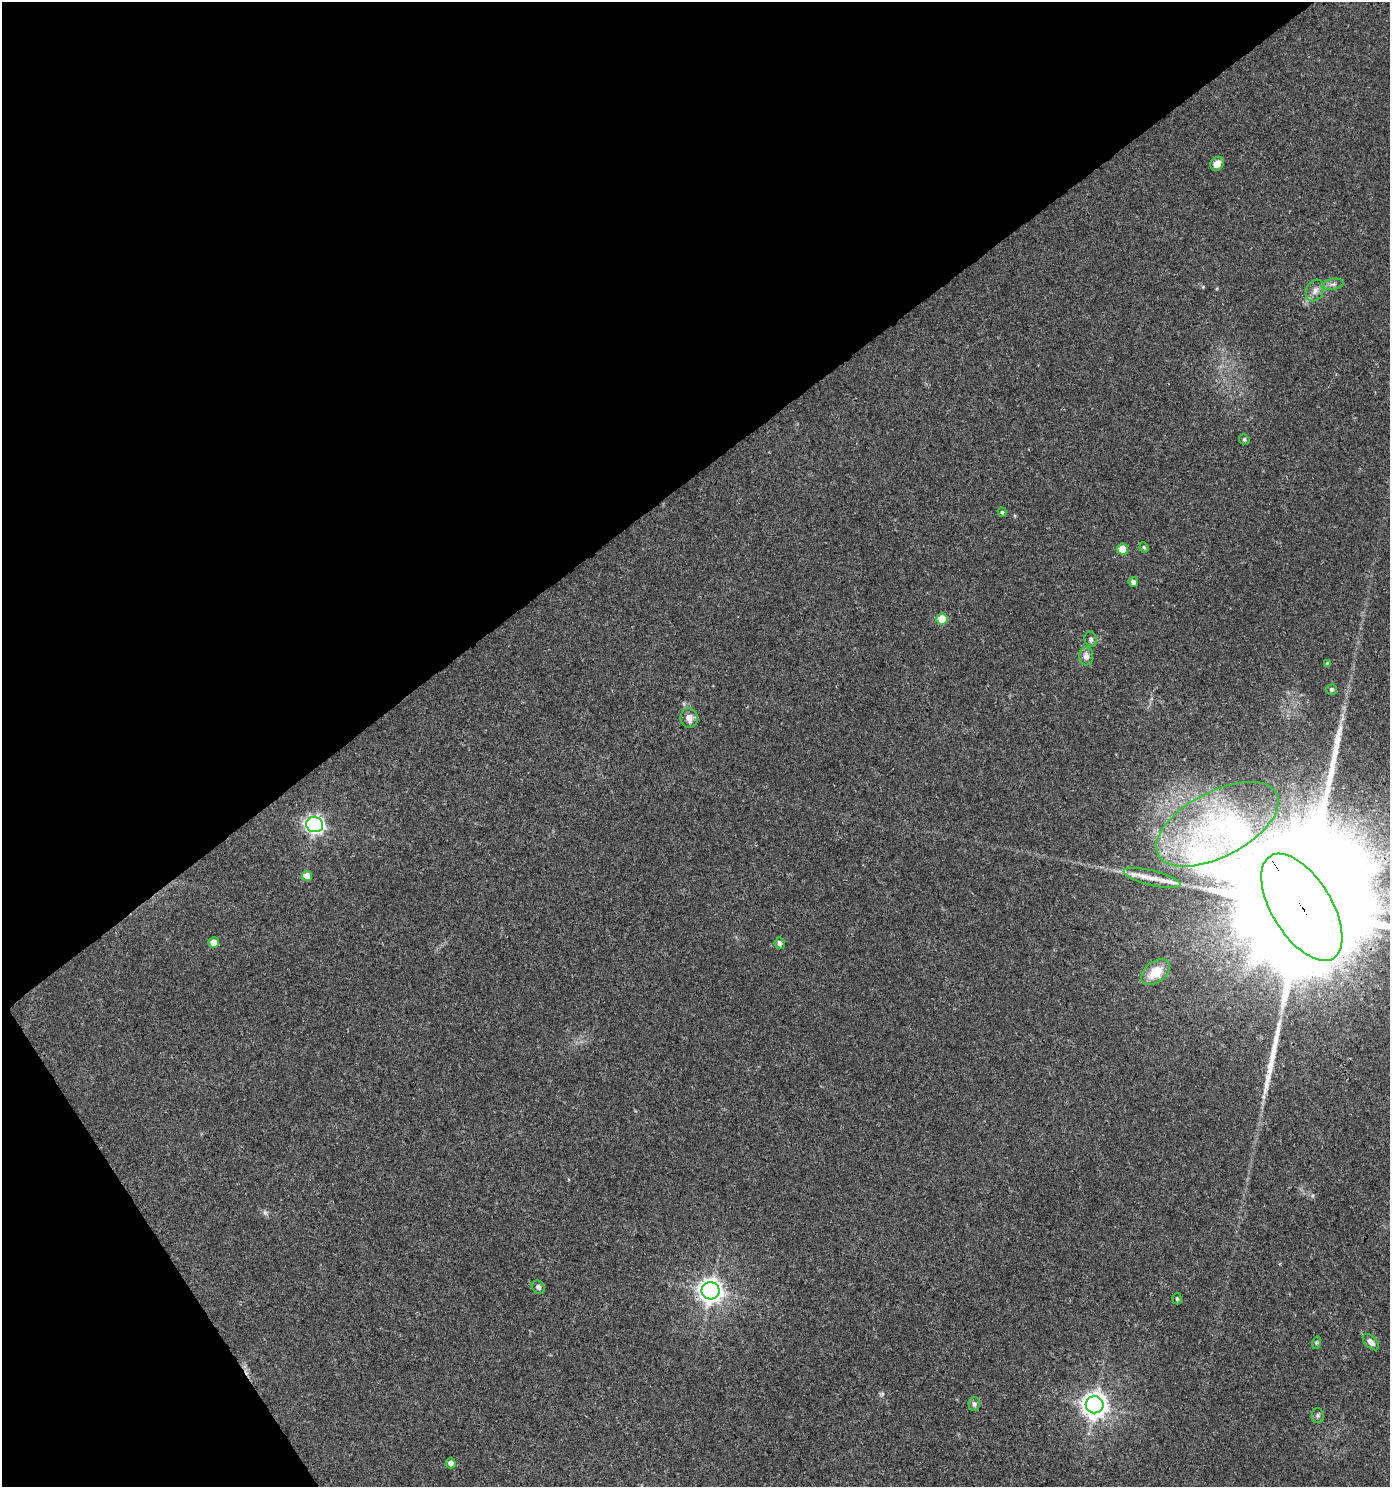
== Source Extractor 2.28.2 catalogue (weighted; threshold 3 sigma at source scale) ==
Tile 5 of 4 x 4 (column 1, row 2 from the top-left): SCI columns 190-1577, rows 2969-4453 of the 5869 x 5943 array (HDU 1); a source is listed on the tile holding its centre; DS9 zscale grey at full resolution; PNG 1392 x 1489 px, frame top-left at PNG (2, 2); each listed source drawn as its Kron ellipse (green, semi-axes under 4 px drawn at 4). Shown black and unused: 36% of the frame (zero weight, under 3 of 4 exposures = <1% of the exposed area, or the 3 px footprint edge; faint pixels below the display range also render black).
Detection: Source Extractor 2.28.2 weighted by HDU 2 'WHT'; one run over the whole footprint, this tile lists its part. Background 0.0333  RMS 0.0033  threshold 0.015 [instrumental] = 3 sigma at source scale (4.5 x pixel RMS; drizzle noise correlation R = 1.50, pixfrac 1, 0.0396/0.0396 arcsec/px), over >= 5 px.
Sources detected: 34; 2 long thin detections or spike segments (spike, bleed or trail) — neither listed nor drawn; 1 inside a brighter listed object's ellipse — not listed separately; the other 31 listed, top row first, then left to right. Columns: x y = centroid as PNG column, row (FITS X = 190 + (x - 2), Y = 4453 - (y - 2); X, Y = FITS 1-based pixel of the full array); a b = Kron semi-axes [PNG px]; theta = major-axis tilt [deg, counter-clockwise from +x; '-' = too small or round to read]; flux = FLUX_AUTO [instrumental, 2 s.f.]
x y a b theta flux
1217 164 7 6 - 2.9
1333 284 11 5 11 1.1
1315 291 11 8 61 2
1244 439 5 5 - 0.56
1002 512 4 3 - 0.49
1144 547 5 3 - 0.47
1123 549 5 5 - 5.4
1133 582 5 4 - 1.2
942 619 5 5 - 8.2
1091 639 8 6 -76 0.98
1086 656 9 7 -88 1.8
1327 663 4 3 - 0.67
1332 689 5 5 - 0.84
689 718 10 8 -80 2.5
1217 824 67 32 28 54
315 825 8 7 - 110
307 876 5 5 - 3.7
1152 878 29 7 -14 4.8
1302 907 60 30 -58 31000
214 942 5 5 - 3
780 943 6 5 - 1.3
1156 972 16 10 36 7.4
538 1287 7 6 - 0.93
710 1291 9 8 - 250
1177 1299 6 4 -85 0.6
1371 1342 10 5 -45 1.6
1316 1343 6 4 73 0.47
974 1404 7 5 -88 0.84
1095 1405 9 8 - 290
1317 1416 7 6 - 0.76
451 1463 5 5 - 2.3
Overlapping masked pixels (flux is a lower limit): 1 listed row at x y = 1302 907
Isophote crosses this tile's border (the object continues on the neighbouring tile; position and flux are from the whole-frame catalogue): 1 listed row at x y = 1302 907